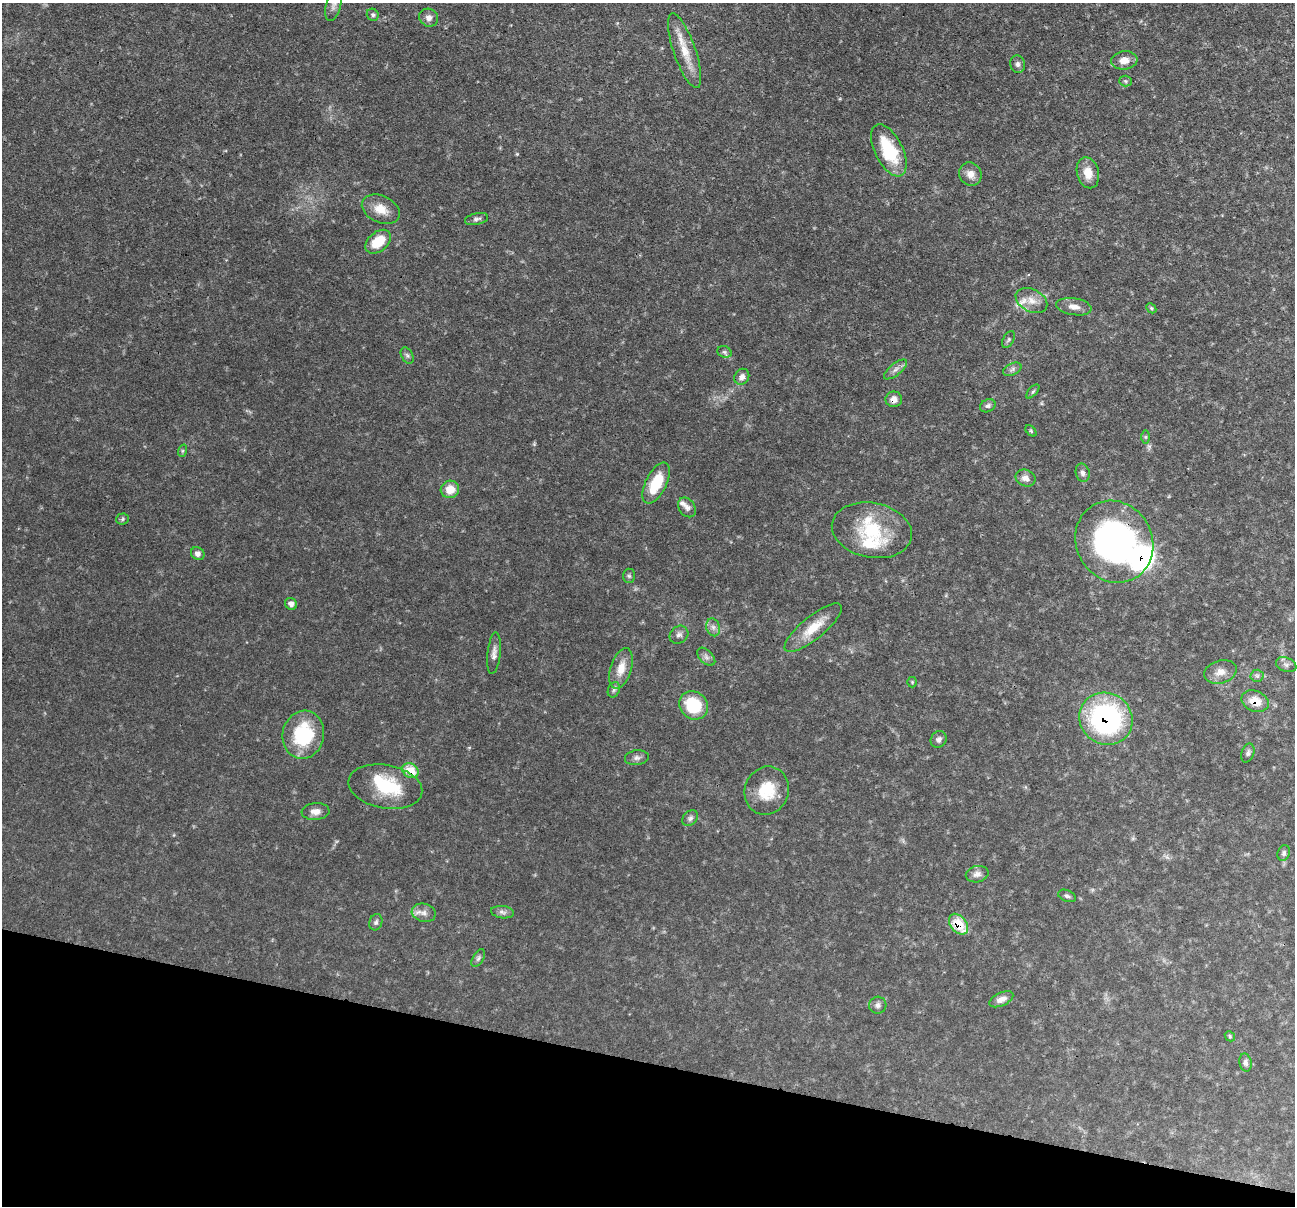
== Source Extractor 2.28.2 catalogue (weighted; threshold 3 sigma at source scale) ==
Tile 15 of 4 x 4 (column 3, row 4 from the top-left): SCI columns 2588-3880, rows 251-1454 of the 5176 x 5193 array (HDU 1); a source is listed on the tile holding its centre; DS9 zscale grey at full resolution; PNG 1297 x 1208 px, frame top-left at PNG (2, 3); each listed source drawn as its Kron ellipse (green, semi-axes under 4 px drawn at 4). Shown black and unused: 12% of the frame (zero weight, under 3 of 4 exposures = <1% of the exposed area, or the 3 px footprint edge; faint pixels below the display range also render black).
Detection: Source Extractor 2.28.2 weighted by HDU 2 'WHT'; one run over the whole footprint, this tile lists its part. Background 0.0635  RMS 0.0044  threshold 0.0198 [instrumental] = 3 sigma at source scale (4.5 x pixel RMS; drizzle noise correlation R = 1.50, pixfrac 1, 0.05/0.05 arcsec/px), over >= 5 px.
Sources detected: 80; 1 inside a brighter object's white glare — neither listed nor drawn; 5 inside a brighter listed object's ellipse — not listed separately; the other 74 listed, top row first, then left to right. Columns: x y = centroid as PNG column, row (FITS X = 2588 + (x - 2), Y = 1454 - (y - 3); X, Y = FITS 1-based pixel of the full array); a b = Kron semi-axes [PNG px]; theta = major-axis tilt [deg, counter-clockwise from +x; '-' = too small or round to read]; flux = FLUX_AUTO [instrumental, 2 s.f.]
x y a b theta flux
333 6 16 7 76 2.5
373 15 6 5 - 0.93
429 18 10 8 -31 2.2
685 51 39 11 -71 10
1124 60 13 9 6 3.6
1018 64 9 7 -75 1.6
1125 81 6 5 - 0.71
889 150 28 14 -63 23
1088 173 16 11 -76 6.3
970 174 12 11 - 3.6
381 209 20 13 -24 6.3
476 219 12 6 12 1.5
378 242 14 9 40 11
1031 301 17 11 -27 5
1074 307 18 8 -9 3.5
1151 308 6 4 -46 0.57
1008 339 9 5 59 0.98
724 352 7 5 -21 0.98
407 355 9 5 -62 1.1
895 369 14 6 39 1.9
1012 369 10 5 26 1.4
742 377 8 7 - 2.1
1033 391 9 4 48 0.79
894 399 8 8 - 3.1
988 406 8 6 27 1.3
1031 431 6 4 -45 0.61
1145 437 6 4 90 0.7
182 451 6 4 71 0.67
1083 473 9 7 -75 1.7
1025 478 10 8 -22 2.9
656 483 22 10 63 15
450 489 9 8 - 6.6
687 507 10 8 -55 1.9
122 519 6 5 - 0.78
872 530 40 27 -11 25
1114 542 42 38 -59 130
198 554 7 6 - 2
629 576 7 6 - 0.94
291 604 6 5 - 2.2
713 627 9 6 -75 1.7
813 628 36 11 39 10
679 635 10 8 35 1.8
494 653 21 6 84 2.6
706 657 11 6 -46 1.7
1286 665 10 7 -21 1.5
621 668 21 10 73 6.7
1220 672 16 11 17 4
1257 676 6 6 - 1
912 682 5 5 - 0.53
614 690 8 6 68 1.1
1255 701 14 10 -22 6.2
693 705 15 13 -44 19
1106 719 27 25 -37 79
303 735 24 20 78 27
939 739 8 7 - 1.4
1248 753 10 6 72 1.2
637 758 12 7 7 1.7
410 771 8 7 - 9.7
385 787 37 21 -10 24
767 791 24 21 67 13
315 811 14 8 4 3
690 818 9 6 45 1.3
1284 853 8 6 73 1.2
977 874 11 8 12 2.3
1067 896 9 5 -23 1.1
502 912 11 6 -7 1.7
424 913 12 9 -14 2.7
376 922 8 6 71 1.1
958 924 12 8 -52 13
478 958 10 5 58 1.2
1001 999 13 6 25 2.8
878 1005 8 8 - 1.6
1230 1036 5 4 - 0.57
1245 1062 9 6 -78 1.5
Overlapping masked pixels (flux is a lower limit): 6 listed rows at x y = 894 399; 1114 542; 1255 701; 1106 719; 410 771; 958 924